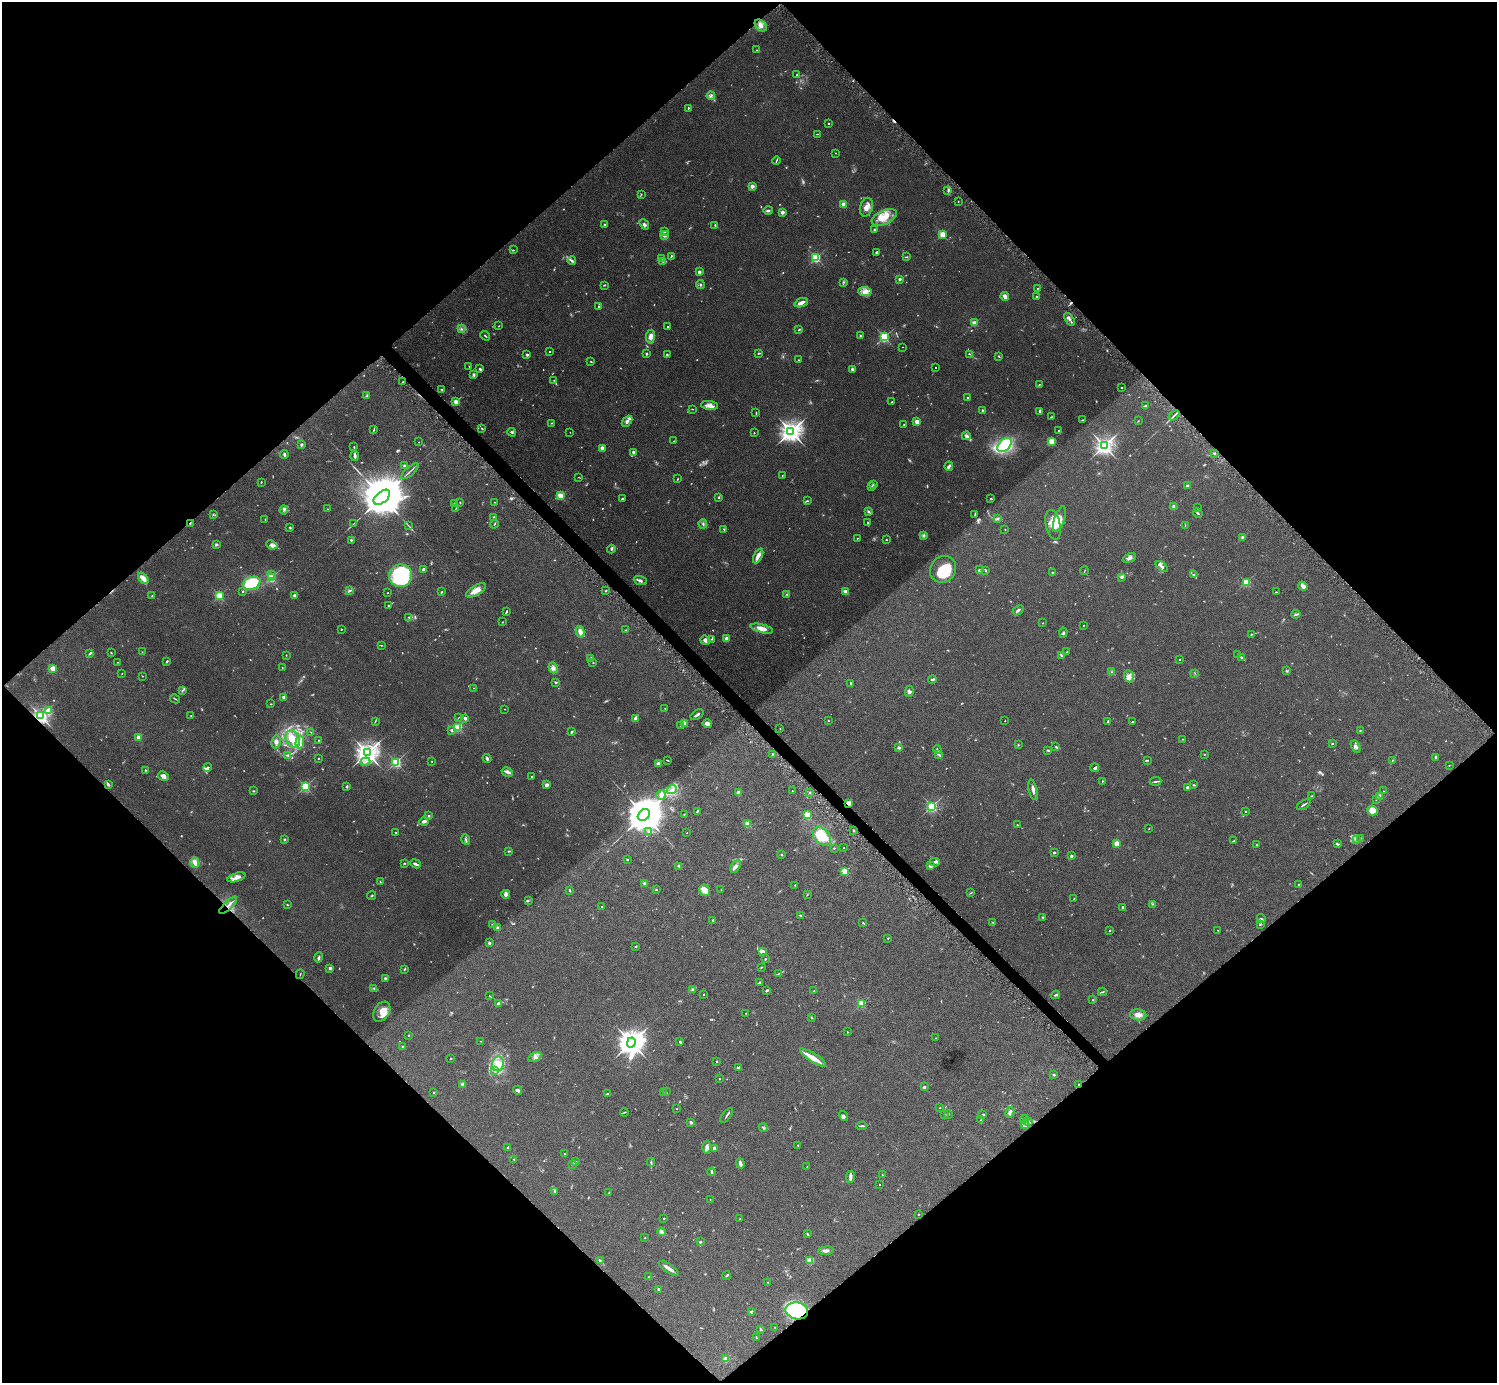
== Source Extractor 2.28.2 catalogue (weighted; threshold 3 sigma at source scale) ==
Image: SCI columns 39-6017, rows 332-5854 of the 6023 x 6019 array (HDU 1 of 3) = the unmasked area's bounding box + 8 px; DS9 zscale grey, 4 x 4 block average (1 PNG px = mean of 4 x 4 image px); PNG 1499 x 1385 px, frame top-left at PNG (2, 2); each listed source drawn as its Kron ellipse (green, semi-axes under 4 px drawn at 4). Shown black and unused: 51% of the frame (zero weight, under 5 of 9 exposures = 3% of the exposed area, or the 3 px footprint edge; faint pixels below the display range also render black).
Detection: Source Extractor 2.28.2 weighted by HDU 2 'WHT'. Background 0.0498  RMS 0.0042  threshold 0.0172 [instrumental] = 3 sigma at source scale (4.09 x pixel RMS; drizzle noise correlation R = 1.36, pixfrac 0.8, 0.05/0.05 arcsec/px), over >= 5 px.
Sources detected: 876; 68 too faint to see at this stretch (4 x 4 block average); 2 inside a brighter object's white glare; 2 cosmic-ray / hot-pixel residue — neither listed nor drawn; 26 coinciding with a brighter row at this scale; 63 inside a brighter listed object's ellipse — not listed separately; of the other 715, all 500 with FLUX_AUTO >= 1.01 (the completeness limit of this list) listed and drawn (215 fainter detections not listed), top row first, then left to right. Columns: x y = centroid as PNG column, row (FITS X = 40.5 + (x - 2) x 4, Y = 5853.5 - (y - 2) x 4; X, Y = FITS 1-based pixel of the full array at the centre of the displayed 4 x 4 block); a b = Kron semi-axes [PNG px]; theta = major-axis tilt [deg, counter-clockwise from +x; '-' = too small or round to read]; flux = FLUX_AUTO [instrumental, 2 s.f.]
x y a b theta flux
761 25 7 4 -42 12
757 50 2 2 - 1
797 75 2 2 - 1.7
711 96 4 2 - 4.5
688 108 2 2 - 1.8
828 123 2 2 - 2
817 134 2 2 - 1.3
836 153 2 2 - 1
776 160 4 2 - 2.2
752 186 2 2 - 49
948 190 2 2 - 1.6
641 194 2 2 - 1.6
958 202 2 2 - 1.6
843 204 2 2 - 64
866 207 9 6 74 15
768 210 5 2 - 4.1
782 212 2 2 - 42
884 217 13 7 25 36
604 224 2 2 - 6
644 224 6 3 -51 4.6
715 225 3 2 - 2.9
874 230 2 2 - 11
665 232 2 2 - 1.5
942 234 2 2 - 130
664 235 4 3 - 6.2
514 250 3 2 - 1.6
877 252 3 2 - 3.7
672 256 2 2 - 1.4
906 257 4 2 - 1.7
661 258 3 2 - 1.8
816 258 2 2 - 260
572 261 4 3 - 4.7
663 261 3 2 - 2.5
699 272 2 2 - 20
900 279 2 2 - 23
844 282 3 2 - 2
605 285 2 2 - 1.6
700 285 4 2 - 2.9
1037 288 2 2 - 1.8
865 291 7 4 -6 12
1005 296 4 3 - 13
1036 297 2 2 - 8.9
801 303 7 3 22 14
599 306 2 2 - 1.7
1069 319 7 3 -56 5.8
974 323 2 2 - 79
499 326 2 2 - 1.2
668 326 2 2 - 2.2
461 329 3 2 - 3.2
799 330 3 2 - 2
485 336 5 2 - 2.1
860 336 2 2 - 1.9
650 337 7 4 82 13
884 337 2 2 - 330
902 347 2 2 - 1.1
549 351 2 2 - 4.2
759 353 4 2 - 1.9
646 354 2 2 - 13
970 354 3 2 - 1.7
527 355 2 2 - 15
667 355 2 2 - 1.7
999 356 2 2 - 2
799 360 2 2 - 1.5
591 362 2 2 - 1.8
469 367 3 2 - 1.3
936 367 2 2 - 1.9
480 369 4 2 - 3.3
852 369 2 2 - 6.2
473 374 3 2 - 2.7
554 380 3 2 - 1.2
402 382 2 2 - 1.6
1039 385 3 2 - 1.7
1121 388 2 2 - 2.2
441 389 3 2 - 1.9
366 396 3 2 - 2.3
968 398 2 2 - 15
456 402 2 2 - 78
892 402 2 2 - 1.4
709 406 8 4 -7 12
1145 406 3 2 - 3.4
692 409 4 2 - 1.2
982 411 4 2 - 3.9
756 412 3 2 - 1.3
1040 412 4 2 - 6.8
1174 415 6 2 40 3.6
1051 417 3 2 - 1.9
1083 420 3 2 - 1.1
627 421 6 3 48 7.7
1138 421 3 2 - 1
917 422 2 2 - 84
551 423 2 2 - 1.2
904 424 2 2 - 1.5
482 429 3 2 - 1.9
374 430 2 2 - 1.3
791 431 3 3 - 2000
1059 431 2 2 - 1.8
512 432 4 3 - 4
570 432 2 2 - 1.1
754 433 2 2 - 2.1
966 436 4 3 - 5.2
674 441 2 2 - 1.2
1052 441 2 2 - 150
419 442 2 2 - 2.1
302 445 2 2 - 20
1005 445 8 5 46 170
1104 446 3 3 - 1200
354 447 2 2 - 1.7
603 449 4 3 - 15
633 452 3 3 - 5.1
1214 453 3 2 - 2.4
284 454 4 3 - 3.9
355 456 5 2 - 6.9
405 466 3 3 - 5.7
949 466 4 2 - 8.5
410 471 11 2 41 4.9
782 476 2 2 - 3
578 477 2 2 - 1.1
678 479 3 2 - 1.4
261 482 2 2 - 1.5
873 485 2 2 - 2.4
1187 486 3 2 - 3.9
872 487 2 2 - 1.1
561 496 2 2 - 140
382 497 10 5 40 21000
719 497 2 2 - 6.9
990 498 2 2 - 1.3
622 499 3 2 - 2.7
807 501 3 2 - 2.2
460 502 2 2 - 1.5
494 502 2 2 - 1.1
454 504 2 2 - 2.4
1174 507 2 2 - 48
456 508 3 2 - 1
1197 508 3 2 - 1
327 509 2 2 - 1
284 510 4 2 - 3.5
869 512 3 2 - 4.3
1198 513 5 2 - 2.6
213 514 2 2 - 1.7
975 514 3 2 - 2.2
494 517 2 2 - 14
997 518 3 2 - 3.7
265 519 2 2 - 1.4
1059 519 13 5 71 23
190 523 2 2 - 1.8
354 523 4 2 - 2.1
868 523 2 2 - 2.7
494 524 4 2 - 2.2
703 524 4 2 - 3.7
408 525 4 2 - 1.6
1053 525 15 7 -77 28
1185 525 3 2 - 1.3
290 527 3 2 - 2.3
724 529 3 2 - 1.5
1005 529 2 2 - 1
924 536 2 2 - 2.1
1243 537 2 2 - 39
857 538 2 2 - 2.9
351 540 2 2 - 3
886 540 2 2 - 5.1
216 545 3 2 - 2.7
272 545 6 4 -23 7
611 549 4 3 - 3.4
758 556 8 3 64 15
1129 558 7 4 22 8.1
1162 566 7 3 -39 5.9
423 569 2 2 - 21
943 569 14 12 50 84
979 570 2 2 - 13
986 571 2 2 - 3.1
1084 571 4 2 - 1.2
1052 573 2 2 - 8.8
271 574 2 2 - 6.5
1194 575 2 2 - 1.8
401 576 11 11 - 210
1122 577 4 3 - 3.8
143 578 6 4 -53 17
271 578 2 2 - 270
640 580 7 2 -21 6.4
1246 582 2 2 - 170
252 583 9 6 22 120
1303 586 5 4 - 11
476 590 11 4 31 23
243 591 2 2 - 5.4
350 591 4 2 - 2.7
606 591 2 2 - 1.7
442 592 2 2 - 3.1
845 592 2 2 - 48
1276 592 2 2 - 1.8
388 593 2 2 - 1.2
786 594 3 2 - 1.8
152 595 3 2 - 1.4
219 596 2 2 - 210
295 596 2 2 - 28
388 605 2 2 - 1.6
1018 610 6 2 38 5
506 612 4 2 - 3.5
1296 614 4 2 - 3.4
408 617 3 2 - 1.8
503 622 2 2 - 1.6
1043 623 2 2 - 1
1083 625 2 2 - 3
341 629 2 2 - 5.6
762 629 11 4 -14 17
626 630 2 2 - 1.4
580 632 6 4 -77 12
1063 633 5 2 - 3.3
1251 634 3 2 - 1.5
711 639 2 2 - 1.4
726 639 2 2 - 40
705 640 5 4 - 8.2
381 645 2 2 - 1.4
142 652 2 2 - 1.4
1067 652 3 2 - 1.7
90 653 4 2 - 3.3
111 653 2 2 - 1.6
286 655 2 2 - 1.1
1238 655 3 2 - 1.7
1061 656 3 2 - 2.6
1241 657 4 3 - 4.3
591 658 2 2 - 22
1179 660 2 2 - 1.1
167 661 4 2 - 2.1
117 662 2 2 - 1.3
593 663 2 2 - 1.2
282 667 2 2 - 1.1
53 668 2 2 - 94
553 668 5 4 - 8.1
1286 671 3 2 - 2.3
1111 672 2 2 - 1.4
1195 673 3 2 - 1.3
122 674 2 2 - 1.1
142 676 2 2 - 1.1
1129 676 6 5 - 10
932 679 4 2 - 3.7
555 682 2 2 - 2.5
851 684 3 2 - 2.6
473 688 2 2 - 1.6
183 690 4 2 - 2.6
909 691 5 3 - 5.6
284 697 2 2 - 34
175 699 5 2 - 1.8
271 704 2 2 - 1.2
665 708 2 2 - 1.1
505 709 2 2 - 1.9
48 711 2 2 - 56
191 715 2 2 - 1.2
697 715 7 2 35 5.8
40 716 2 2 - 920
458 718 3 2 - 1.3
465 718 2 2 - 22
635 718 4 2 - 11
375 721 3 2 - 1.4
828 721 2 2 - 2.8
1005 721 2 2 - 2.2
1107 722 4 3 - 2.7
1132 722 3 2 - 1.7
684 723 2 2 - 59
707 724 4 3 - 10
681 725 3 2 - 1.1
458 727 2 2 - 200
780 728 2 2 - 1.1
452 731 4 2 - 2.3
1360 731 4 2 - 1.2
311 732 2 2 - 1.2
572 732 4 2 - 2.7
139 737 2 2 - 58
293 739 9 6 -60 30
1182 739 2 2 - 1.6
319 740 2 2 - 4.7
276 742 6 4 79 9.8
300 743 6 2 87 6.3
1332 743 2 2 - 3.3
1018 745 2 2 - 1.6
1056 747 3 2 - 1.8
1356 747 6 3 -60 6.2
899 748 3 2 - 5.1
937 749 4 2 - 2.5
1048 750 4 2 - 2.5
367 753 3 3 - 2000
773 754 2 2 - 3.3
939 754 4 2 - 2.3
287 755 3 2 - 2.8
1204 755 2 2 - 1.1
1436 757 3 2 - 2.4
318 758 2 2 - 1.3
487 758 5 3 - 4
667 760 3 2 - 2.1
1147 760 2 2 - 1.4
1392 760 3 2 - 1.4
432 761 2 2 - 1
365 762 5 2 - 4.7
396 762 2 2 - 340
658 763 3 2 - 6.2
1449 765 2 2 - 1.1
208 767 4 3 - 4.5
1094 768 4 2 - 4.2
145 771 4 2 - 2.2
507 772 6 3 -28 6.9
163 776 5 3 - 10
532 777 2 2 - 2.1
1102 781 2 2 - 4.8
1155 781 6 2 5 3.1
109 785 3 2 - 2.3
547 785 4 2 - 6.6
1194 785 3 2 - 2
347 786 4 2 - 2.6
305 787 2 2 - 330
1187 787 2 2 - 17
672 789 5 4 - 9.5
1033 790 10 3 -77 9.4
253 791 2 2 - 1.8
792 791 2 2 - 2.8
1383 791 2 2 - 1.1
738 792 4 3 - 4.3
810 792 2 2 - 2.5
661 795 5 4 - 8.9
1312 796 4 2 - 2.3
1379 796 2 2 - 68
1376 800 2 2 - 1.1
848 803 3 3 - 17
1303 805 7 2 32 3.6
932 806 2 2 - 410
1373 810 5 5 - 35
697 811 3 2 - 2.6
1245 811 2 2 - 3.7
684 814 2 2 - 1.1
644 815 7 5 36 11000
807 815 2 2 - 150
428 816 2 2 - 2.8
424 822 5 2 - 7.2
748 824 2 2 - 90
1017 825 2 2 - 2.5
1149 829 2 2 - 2.2
853 830 2 2 - 11
649 831 4 2 - 5
396 833 3 2 - 1.6
687 833 2 2 - 1
822 836 11 7 -45 76
1361 838 2 2 - 1.4
466 839 5 2 - 3.6
1356 839 4 3 - 4.4
284 840 2 2 - 14
1233 841 4 2 - 1.7
1117 843 3 2 - 25
1337 844 4 2 - 3.4
1257 845 2 2 - 2.1
834 848 2 2 - 2.8
844 848 2 2 - 1.3
508 851 3 2 - 1.8
1054 853 2 2 - 10
781 855 3 2 - 1.7
1071 856 3 3 - 3.1
627 859 2 2 - 8.2
195 862 5 3 - 15
935 862 5 3 - 4.9
404 863 3 2 - 1.6
415 864 5 2 - 6.9
679 866 4 2 - 2.4
735 866 7 3 61 8.8
930 866 2 2 - 8.6
844 871 2 2 - 120
236 877 9 4 17 12
380 882 2 2 - 1.5
645 884 2 2 - 46
1299 884 2 2 - 2.5
795 885 2 2 - 1.7
721 889 2 2 - 1
656 890 2 2 - 5.8
705 890 6 5 - 21
570 891 3 2 - 1.8
971 893 4 2 - 1.5
506 894 4 3 - 12
372 895 5 2 - 2.2
807 895 3 2 - 1.1
1074 899 2 2 - 1
528 900 2 2 - 1.6
1153 904 2 2 - 1.2
228 905 11 2 43 8.3
287 905 2 2 - 2.3
601 907 2 2 - 2.7
1122 907 2 2 - 8.8
800 915 4 2 - 1.7
1043 918 4 2 - 2.6
1261 919 4 2 - 3.7
713 920 2 2 - 5.7
863 923 2 2 - 2.3
993 923 3 2 - 1.3
493 924 3 2 - 1.6
1260 924 4 2 - 1.8
497 928 3 2 - 3.2
1218 930 2 2 - 2
1110 931 2 2 - 4
888 938 2 2 - 4.7
489 943 2 2 - 15
636 947 2 2 - 2.6
762 951 3 3 - 3.5
319 957 5 2 - 3.7
765 959 3 2 - 1.7
761 967 3 2 - 1.2
330 968 2 2 - 20
405 969 4 2 - 1.9
300 974 5 2 - 1.5
778 974 4 2 - 2.1
385 978 2 2 - 18
759 983 4 2 - 3.7
374 988 3 2 - 1.9
693 989 4 2 - 4.2
766 990 3 2 - 3
814 991 2 2 - 1.1
1102 992 4 2 - 2.5
703 995 2 2 - 2.8
1055 995 5 2 - 4.6
489 996 4 2 - 1.2
1093 1000 2 2 - 1.1
861 1003 2 2 - 150
498 1004 4 3 - 6.6
382 1012 11 7 57 26
746 1013 2 2 - 2
1138 1015 8 5 -5 14
812 1018 2 2 - 1.2
847 1032 2 2 - 1.2
408 1035 3 2 - 1.5
935 1038 2 2 - 2.3
480 1041 2 2 - 1.7
680 1041 3 2 - 2.3
631 1042 5 4 - 3300
402 1046 2 2 - 2.3
535 1057 7 4 30 8.6
813 1058 15 4 -32 28
451 1059 2 2 - 1.2
716 1061 2 2 - 2.8
498 1064 7 6 - 25
739 1068 4 2 - 6
494 1071 3 2 - 2.6
1054 1075 2 2 - 4.6
720 1079 2 2 - 3
463 1084 2 2 - 46
1079 1084 2 2 - 5.2
924 1087 3 2 - 3.2
518 1090 5 3 - 4
434 1092 2 2 - 1.4
663 1092 3 2 - 1.1
666 1092 2 2 - 1.7
607 1094 3 2 - 1.7
940 1108 2 2 - 1.5
676 1109 2 2 - 1.4
624 1112 4 2 - 2.2
1010 1112 6 3 63 6.9
945 1114 2 2 - 2
948 1114 2 2 - 2.6
727 1115 9 2 53 3.1
983 1115 4 2 - 4.6
843 1116 5 3 - 4.6
1025 1119 4 4 - 5.5
981 1120 2 2 - 5.3
691 1122 2 2 - 27
1029 1122 3 2 - 2
1025 1124 4 3 - 6.4
862 1126 5 2 - 3.3
763 1128 5 2 - 3.1
798 1145 2 2 - 1
508 1147 2 2 - 1.7
707 1147 6 3 89 9.5
714 1148 2 2 - 29
565 1154 2 2 - 1.4
514 1159 2 2 - 1.2
576 1161 2 2 - 1.1
651 1162 4 2 - 2.6
573 1164 2 2 - 16
740 1164 5 2 - 9.8
807 1167 2 2 - 1.3
712 1172 4 2 - 4.5
882 1175 3 2 - 1.2
850 1177 6 2 82 10
879 1185 2 2 - 1.5
555 1191 2 2 - 1.8
609 1192 2 2 - 1.3
710 1200 2 2 - 1.2
918 1215 2 2 - 3.1
664 1218 2 2 - 1.4
740 1219 3 2 - 1.2
661 1232 4 3 - 7.6
807 1234 3 2 - 2.4
645 1238 2 2 - 1.7
700 1242 2 2 - 12
826 1251 8 3 5 7.9
600 1261 3 2 - 5.7
810 1261 2 2 - 100
669 1268 12 3 -34 14
726 1276 4 2 - 2.6
649 1277 2 2 - 5.1
768 1282 2 2 - 1.2
658 1289 2 2 - 12
797 1311 11 8 -12 200
751 1312 4 3 - 3.5
775 1327 2 2 - 1.1
761 1329 4 2 - 3.4
756 1337 3 2 - 1.4
726 1359 2 2 - 76
Overlapping masked pixels (flux is a lower limit): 6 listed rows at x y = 190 523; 40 716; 848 803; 228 905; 1079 1084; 797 1311
Diffuse or blended objects may show on this block-average render without a row.